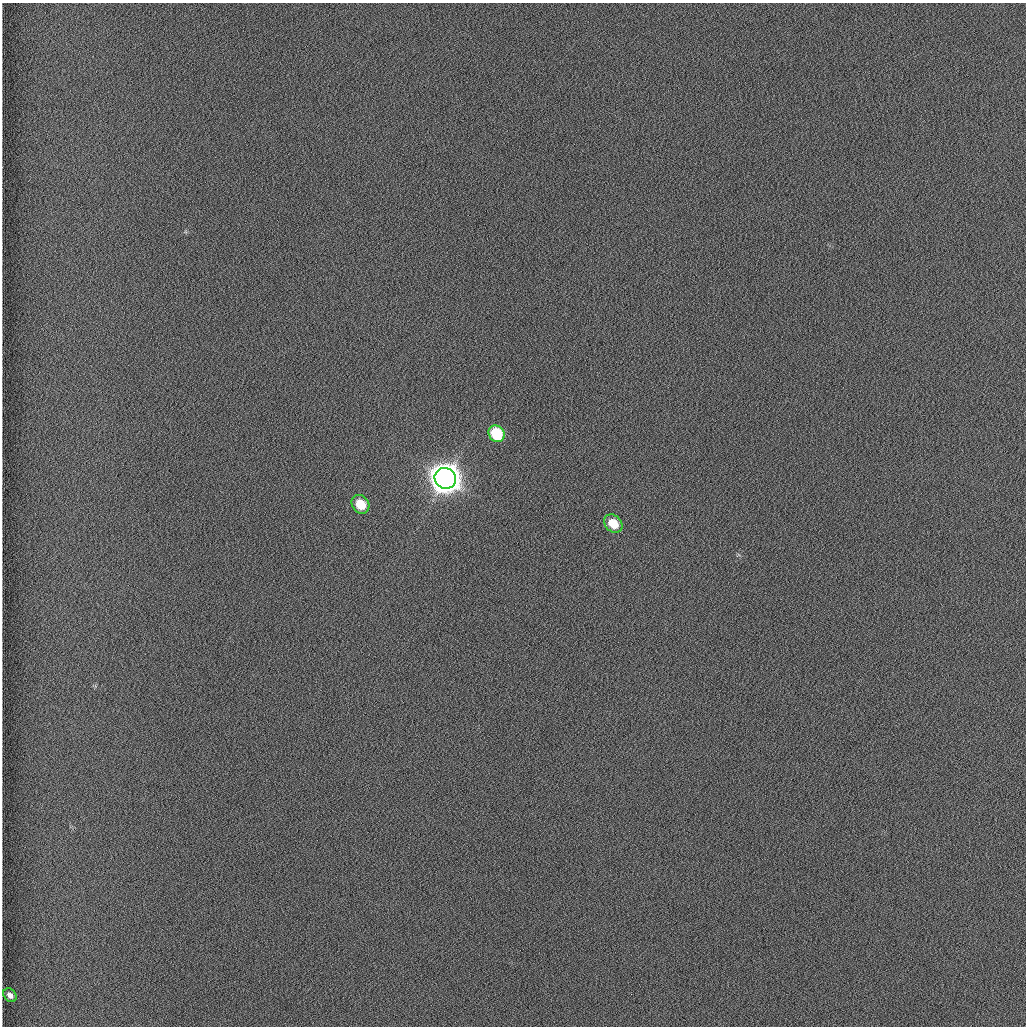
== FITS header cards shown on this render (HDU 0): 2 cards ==
NAXIS1  =                 1024 /fastest changing axis
NAXIS2  =                 1024 /next to fastest changing axis

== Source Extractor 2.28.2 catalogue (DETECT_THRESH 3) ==
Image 1024 x 1024 px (HDU 0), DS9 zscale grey, 1 PNG px = 1 image px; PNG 1028 x 1028 px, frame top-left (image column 1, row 1024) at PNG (2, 3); each listed source drawn as its Kron ellipse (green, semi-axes under 4 px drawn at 4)
Background 1260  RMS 6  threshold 17.9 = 3 sigma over >= 5 px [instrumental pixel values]
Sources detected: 5; all 5 listed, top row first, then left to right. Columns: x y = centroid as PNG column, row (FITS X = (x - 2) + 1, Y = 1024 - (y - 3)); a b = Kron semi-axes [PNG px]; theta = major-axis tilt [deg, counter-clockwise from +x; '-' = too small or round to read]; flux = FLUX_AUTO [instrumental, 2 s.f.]
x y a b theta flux
497 434 9 7 -52 2.2e+04
445 478 11 10 - 1.1e+06
360 504 10 8 -52 8.3e+03
613 524 10 8 -44 8.6e+03
10 995 8 5 -49 2.2e+03